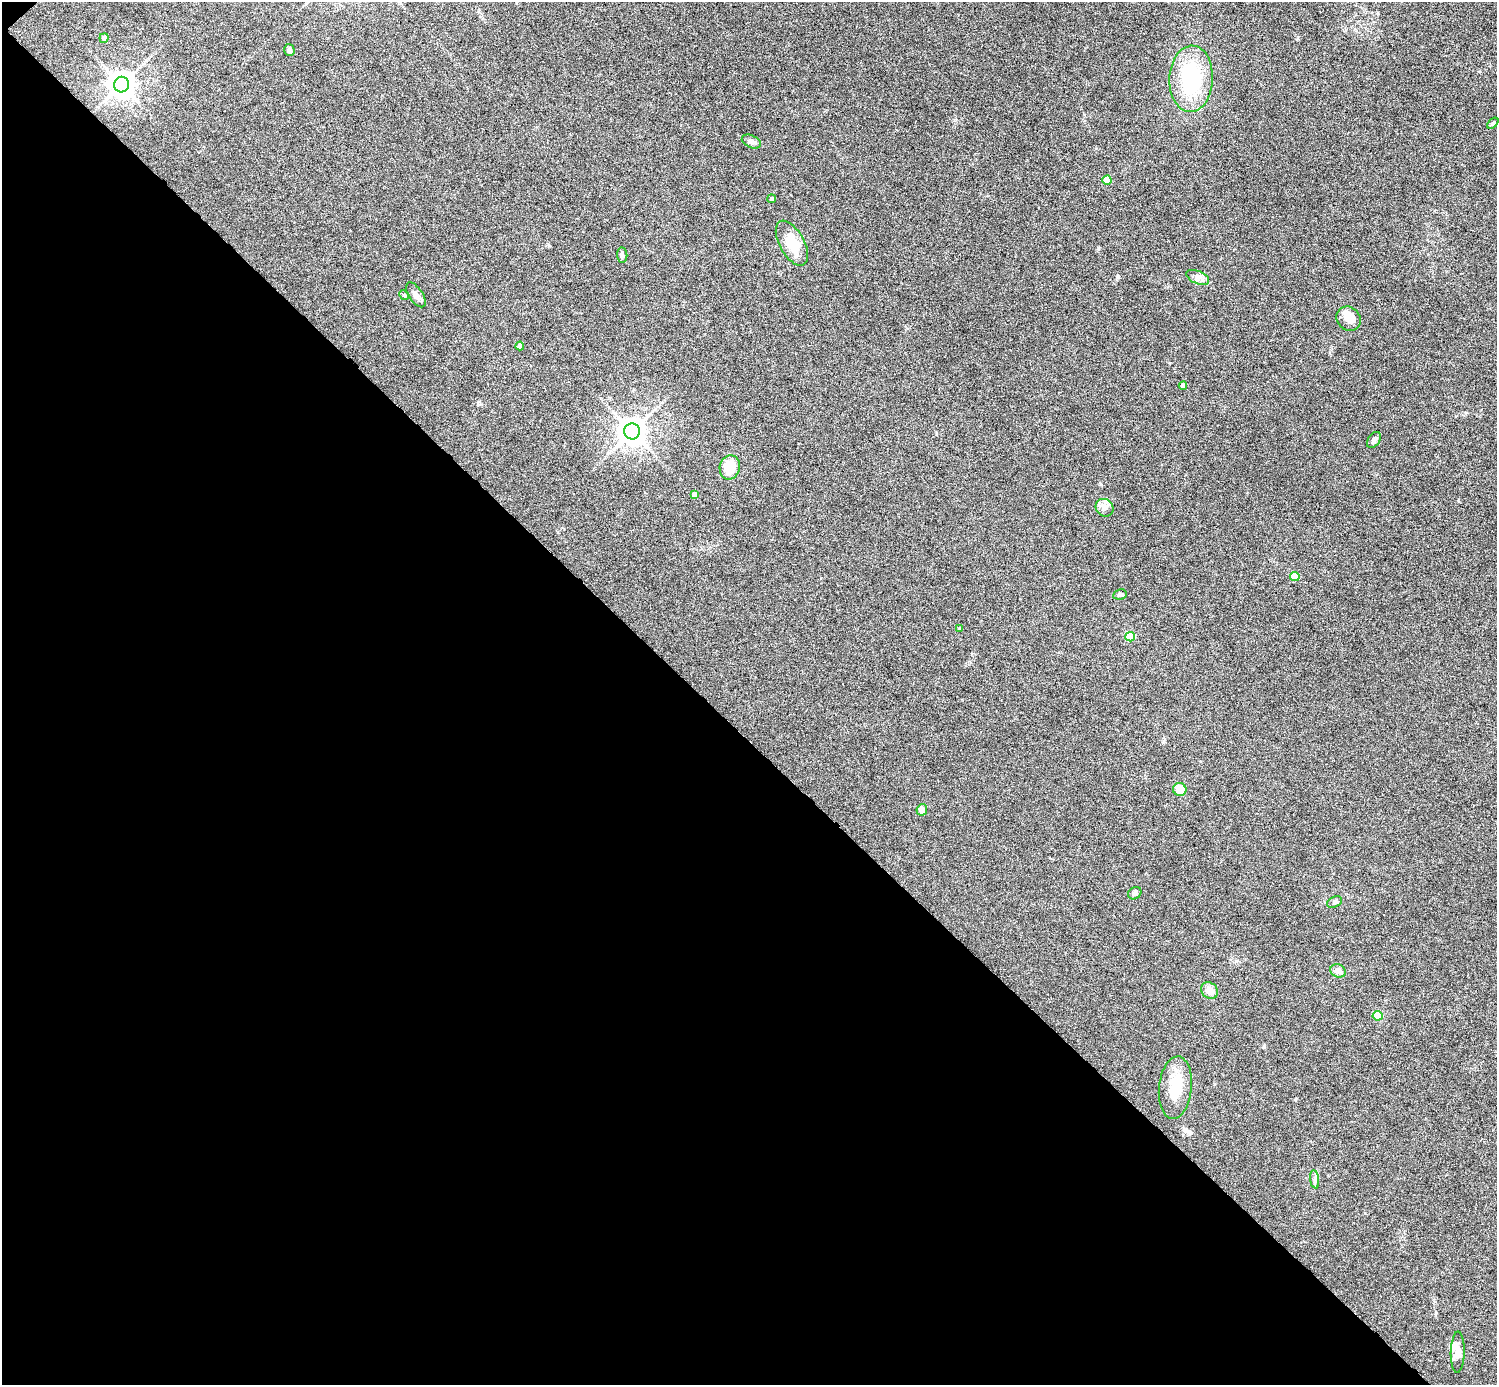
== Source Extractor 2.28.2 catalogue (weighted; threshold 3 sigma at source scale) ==
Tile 9 of 4 x 4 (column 1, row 3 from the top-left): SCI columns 1-1495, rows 1680-3062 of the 5981 x 5981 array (HDU 1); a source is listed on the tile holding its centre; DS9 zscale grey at full resolution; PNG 1499 x 1387 px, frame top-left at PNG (2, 2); each listed source drawn as its Kron ellipse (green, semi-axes under 4 px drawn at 4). Shown black and unused: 47% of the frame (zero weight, under 4 of 8 exposures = <1% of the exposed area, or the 3 px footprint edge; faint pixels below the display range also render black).
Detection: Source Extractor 2.28.2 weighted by HDU 2 'WHT'; one run over the whole footprint, this tile lists its part. Background 0.0442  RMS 0.0039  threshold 0.0158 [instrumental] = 3 sigma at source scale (4.09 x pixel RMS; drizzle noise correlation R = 1.36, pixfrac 0.8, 0.05/0.05 arcsec/px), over >= 5 px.
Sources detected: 37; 2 inside a brighter object's white glare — neither listed nor drawn; the other 35 listed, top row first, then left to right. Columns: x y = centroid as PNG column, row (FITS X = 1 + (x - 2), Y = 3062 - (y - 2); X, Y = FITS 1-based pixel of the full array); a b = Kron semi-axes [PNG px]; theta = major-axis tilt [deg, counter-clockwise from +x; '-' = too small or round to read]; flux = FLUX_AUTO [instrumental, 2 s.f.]
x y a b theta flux
104 38 5 4 - 1.3
289 50 6 5 - 0.89
1191 79 33 22 87 27
122 85 8 7 - 370
1493 123 7 4 45 0.6
751 142 10 6 -25 1.4
1107 180 4 4 - 5.9
772 199 4 4 - 0.76
792 243 25 12 -61 9
622 255 7 5 -84 0.99
1198 277 12 6 -24 1.7
404 295 5 4 - 0.44
416 295 14 7 -56 1.7
1348 319 13 11 -45 4
520 346 4 4 - 2.1
1183 386 4 4 - 1.9
632 431 8 8 - 430
1374 440 9 5 53 0.98
730 467 12 10 76 7.8
694 495 4 4 - 2.1
1104 508 9 8 - 1.8
1295 576 5 4 - 8.3
1120 594 7 5 10 0.72
959 628 4 4 - 0.39
1130 637 5 5 - 9.9
1180 789 7 6 - 5.9
922 810 5 5 - 2.4
1135 893 7 5 33 0.79
1334 902 8 5 28 0.72
1338 971 8 6 -23 2.4
1209 990 9 7 -40 3.3
1378 1016 5 4 - 11
1175 1088 31 16 84 9.5
1315 1179 9 4 -82 0.91
1458 1352 20 7 89 2.5
Unlisted compact peaks at least as high as the median listed source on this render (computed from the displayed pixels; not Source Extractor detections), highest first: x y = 1118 277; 1098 248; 1190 1133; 549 246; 1100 484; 481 404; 1458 501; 1264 1047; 1297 39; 1378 13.